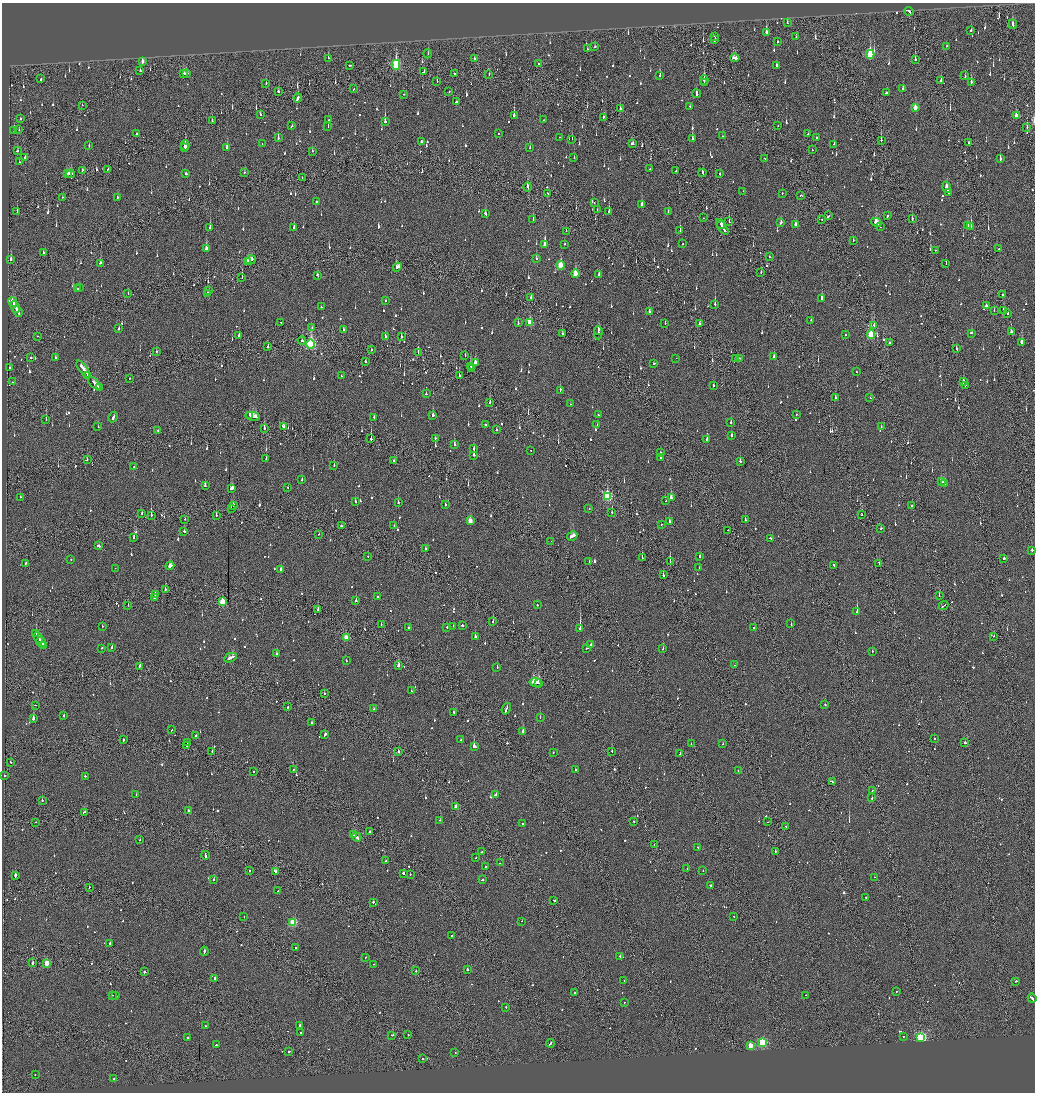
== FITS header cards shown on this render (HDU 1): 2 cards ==
NAXIS1  =                 2065
NAXIS2  =                 2180

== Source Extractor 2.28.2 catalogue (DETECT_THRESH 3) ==
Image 2065 x 2180 px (HDU 1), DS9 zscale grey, zoomed out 1/2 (1 PNG px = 2 x 2 image px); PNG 1037 x 1094 px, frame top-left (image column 1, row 2179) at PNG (2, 3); each listed source drawn as its Kron ellipse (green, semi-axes under 4 px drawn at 4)
Background -0.146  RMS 0.073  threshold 0.219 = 3 sigma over >= 5 px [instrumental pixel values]
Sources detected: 1281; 69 cannot appear on this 1/2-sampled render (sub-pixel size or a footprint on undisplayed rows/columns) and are neither listed nor drawn; of the other 1212, the 500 brightest by FLUX_AUTO listed and drawn (712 fainter detections omitted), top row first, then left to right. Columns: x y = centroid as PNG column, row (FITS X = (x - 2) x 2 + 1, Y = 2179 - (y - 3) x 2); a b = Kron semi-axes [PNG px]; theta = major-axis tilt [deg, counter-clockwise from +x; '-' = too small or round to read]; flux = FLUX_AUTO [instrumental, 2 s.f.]
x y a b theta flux
909 11 4 2 - 150
787 23 3 2 - 57
1013 24 4 2 - 210
971 30 2 2 - 53
766 32 4 2 - 270
715 36 2 1 - 380
796 37 2 1 - 58
715 40 3 2 - 620
777 41 2 2 - 600
946 46 2 2 - 45
595 47 2 2 - 91
587 49 2 2 - 150
428 54 4 2 - 58
870 54 4 3 - 740
328 58 2 1 - 70
474 58 2 2 - 75
735 58 5 3 - 190
915 59 4 2 - 160
142 61 4 2 - 78
538 63 2 2 - 61
350 65 2 2 - 160
396 65 5 3 - 1100
777 65 3 2 - 96
140 71 2 2 - 110
424 72 2 1 - 89
184 74 4 3 - 150
187 74 4 2 - 66
455 74 3 2 - 83
489 74 2 1 - 45
660 76 4 2 - 61
965 76 3 2 - 75
41 79 2 2 - 81
704 80 5 2 - 180
941 80 3 2 - 110
437 81 3 1 - 51
971 82 3 2 - 130
266 83 2 2 - 64
704 83 2 2 - 110
354 89 2 2 - 49
903 89 3 2 - 44
278 91 3 2 - 95
449 91 2 2 - 60
886 93 2 2 - 82
404 94 2 2 - 63
697 94 4 2 - 280
298 98 4 2 - 290
456 102 2 2 - 110
82 105 2 1 - 71
690 106 2 2 - 65
620 108 2 2 - 300
915 108 4 2 - 140
260 114 4 1 - 250
514 115 3 2 - 310
1016 116 4 2 - 130
603 117 4 2 - 75
20 119 2 2 - 50
329 120 2 2 - 120
543 120 2 2 - 52
212 121 3 1 - 44
385 121 4 2 - 320
292 126 3 2 - 53
778 126 2 1 - 61
328 127 3 2 - 66
1027 127 4 1 - 98
19 129 2 2 - 88
14 130 4 2 - 54
498 133 2 2 - 50
136 134 2 1 - 270
808 134 2 2 - 140
722 136 2 2 - 96
560 137 2 1 - 48
278 138 2 2 - 220
816 138 2 2 - 580
572 139 3 1 - 51
692 139 3 2 - 150
881 140 2 1 - 390
421 141 2 2 - 46
632 143 3 2 - 100
969 143 3 2 - 65
262 144 2 2 - 45
834 144 2 2 - 65
185 145 5 2 - 120
89 146 2 2 - 44
184 147 3 1 - 78
227 147 3 2 - 120
530 147 2 2 - 50
812 150 2 2 - 68
17 151 2 2 - 220
312 151 2 2 - 110
25 157 2 2 - 49
574 158 2 2 - 60
765 158 2 2 - 71
1000 159 3 2 - 220
19 162 2 1 - 44
108 169 3 2 - 83
650 169 3 2 - 95
82 170 3 2 - 120
676 171 2 2 - 63
244 172 2 2 - 53
703 173 4 2 - 260
68 174 3 1 - 150
71 174 4 3 - 240
186 174 2 2 - 310
720 174 2 2 - 63
302 178 2 1 - 47
527 187 4 2 - 140
947 187 6 2 -73 240
743 191 2 1 - 50
948 192 2 2 - 65
548 193 2 1 - 73
782 193 2 2 - 70
800 195 2 1 - 61
62 197 2 2 - 66
117 197 2 2 - 54
316 202 2 2 - 110
594 202 2 2 - 49
642 204 3 2 - 220
597 210 2 1 - 53
17 211 3 1 - 110
609 212 3 2 - 440
668 212 2 2 - 45
485 214 4 2 - 91
828 216 3 2 - 87
887 216 3 2 - 230
703 218 2 2 - 52
533 219 2 2 - 61
822 219 2 1 - 58
912 219 4 2 - 86
729 222 3 1 - 140
876 222 5 3 - 470
781 223 3 2 - 87
796 224 4 2 - 86
721 225 4 2 - 140
967 225 3 2 - 76
294 227 2 2 - 270
722 227 9 2 -58 290
880 227 2 2 - 49
971 227 3 1 - 270
210 228 3 2 - 200
566 231 2 2 - 92
680 231 3 2 - 150
853 240 2 2 - 57
545 244 3 2 - 980
565 244 2 2 - 83
683 244 2 2 - 110
206 249 4 2 - 220
999 249 2 2 - 160
935 250 2 2 - 50
43 253 2 2 - 90
769 257 2 2 - 220
536 259 3 2 - 57
11 260 3 2 - 130
251 260 5 2 - 200
247 262 4 2 - 130
100 263 2 2 - 66
946 264 3 2 - 70
561 265 4 3 - 370
397 267 5 2 - 120
761 272 2 1 - 51
575 274 4 3 - 290
317 275 3 2 - 66
599 275 2 2 - 77
242 277 2 1 - 47
79 287 2 2 - 53
78 288 2 2 - 47
209 290 2 2 - 47
128 293 2 1 - 55
207 294 3 2 - 66
1002 295 2 2 - 49
531 297 2 2 - 46
821 298 3 2 - 150
385 301 2 2 - 74
13 302 5 2 - 230
715 304 3 2 - 310
986 306 2 2 - 48
15 307 6 2 -62 330
321 307 2 2 - 49
994 310 2 1 - 53
1003 310 2 2 - 150
649 311 2 2 - 120
18 312 5 2 - 250
1008 313 3 1 - 130
811 320 2 1 - 71
281 322 2 2 - 52
530 322 3 3 - 350
518 323 2 2 - 130
665 323 2 2 - 68
699 324 3 2 - 94
874 325 3 2 - 98
312 327 2 2 - 170
119 328 2 2 - 200
343 329 3 2 - 58
598 330 3 2 - 150
1011 332 2 2 - 110
598 333 6 2 -89 190
972 333 3 2 - 120
562 334 2 2 - 55
239 335 3 2 - 59
846 335 2 2 - 93
871 335 4 3 - 840
37 336 2 1 - 46
385 336 2 2 - 73
401 336 3 2 - 98
302 341 4 2 - 77
890 342 2 2 - 76
1022 342 3 2 - 260
311 344 4 3 - 1700
268 347 3 2 - 55
956 349 2 2 - 45
371 350 2 2 - 67
156 352 2 2 - 48
418 352 3 1 - 120
465 355 3 2 - 81
774 356 2 2 - 72
31 357 2 2 - 140
55 358 3 2 - 84
676 358 2 1 - 45
736 358 2 1 - 80
740 358 2 2 - 310
365 361 2 2 - 240
475 362 3 2 - 160
654 364 2 2 - 89
470 366 3 2 - 79
9 368 2 2 - 130
471 368 2 1 - 310
83 369 10 2 -55 420
856 372 2 2 - 45
88 375 4 2 - 170
459 375 2 1 - 71
341 376 2 1 - 63
130 378 2 1 - 46
12 382 2 2 - 49
963 382 3 2 - 180
94 383 8 2 -43 340
713 385 2 2 - 88
965 385 3 1 - 93
99 387 2 2 - 110
560 390 3 2 - 160
426 394 2 2 - 73
835 398 2 2 - 120
870 398 2 2 - 55
490 403 3 2 - 230
570 404 2 2 - 49
249 415 2 2 - 100
433 415 3 2 - 290
598 415 2 2 - 52
796 415 2 2 - 50
253 416 7 3 -12 330
113 417 5 2 - 260
374 417 2 2 - 73
46 419 2 1 - 54
731 422 3 2 - 78
485 425 2 2 - 180
597 425 2 1 - 57
283 426 3 2 - 82
98 427 2 2 - 64
881 427 2 2 - 52
264 428 2 2 - 270
158 430 2 1 - 110
496 430 2 2 - 61
731 435 3 2 - 190
435 438 2 2 - 60
371 439 2 1 - 660
707 439 3 2 - 150
454 444 3 2 - 280
474 448 3 2 - 78
531 450 2 2 - 64
660 453 2 1 - 100
474 455 2 2 - 700
660 457 3 2 - 790
87 459 2 2 - 71
266 459 3 2 - 97
393 461 2 1 - 150
740 461 2 2 - 140
334 466 2 2 - 56
133 467 2 2 - 92
302 480 2 2 - 55
941 481 4 2 - 130
945 483 3 2 - 150
205 486 2 2 - 140
232 488 4 2 - 160
288 488 2 2 - 61
607 496 4 3 - 1200
20 497 2 2 - 52
671 498 2 2 - 1900
355 501 2 2 - 75
666 501 2 2 - 52
398 502 2 2 - 66
233 505 3 2 - 85
445 505 2 2 - 78
912 505 2 2 - 48
589 508 2 2 - 95
231 509 2 1 - 86
612 512 2 2 - 46
142 513 2 1 - 74
151 515 3 2 - 240
862 515 2 2 - 72
216 516 2 1 - 200
185 519 2 2 - 47
745 520 2 2 - 97
470 521 3 2 - 190
669 521 2 2 - 98
661 524 2 2 - 56
341 526 2 1 - 76
394 526 2 2 - 73
881 528 3 2 - 120
728 530 2 1 - 60
184 531 2 2 - 55
319 534 2 2 - 110
572 536 5 2 - 340
134 537 2 2 - 200
770 538 3 2 - 150
551 541 2 1 - 70
98 546 3 2 - 240
426 548 2 2 - 53
1032 550 2 2 - 520
700 556 2 2 - 98
368 557 2 1 - 51
642 558 3 2 - 150
1004 558 2 2 - 1000
71 559 2 2 - 50
589 562 2 2 - 74
670 562 2 1 - 130
26 563 3 2 - 46
879 563 3 1 - 84
834 565 2 2 - 79
170 566 4 2 - 280
115 568 2 1 - 150
699 568 2 2 - 58
281 569 2 2 - 110
663 575 2 2 - 90
165 589 2 2 - 92
155 594 3 2 - 110
939 595 2 1 - 80
377 597 2 2 - 59
154 598 2 1 - 66
356 601 2 2 - 270
222 602 3 3 - 560
128 605 2 1 - 59
537 605 2 2 - 250
943 606 5 1 - 170
318 609 2 2 - 76
857 612 2 2 - 810
493 622 2 2 - 83
791 624 2 2 - 75
381 625 2 2 - 47
102 626 2 2 - 57
453 626 2 2 - 54
462 626 2 2 - 290
447 627 2 2 - 160
754 627 2 2 - 47
409 628 2 2 - 57
580 628 3 2 - 1100
36 634 2 2 - 280
994 636 2 2 - 54
475 637 2 2 - 680
38 638 6 2 -59 230
346 638 3 2 - 200
41 642 5 2 - 200
591 645 3 2 - 100
44 646 3 2 - 130
112 647 2 2 - 77
102 648 2 2 - 54
587 648 3 2 - 82
663 648 2 2 - 71
872 651 2 2 - 48
276 653 2 2 - 56
230 658 7 2 23 280
346 661 2 2 - 95
734 665 2 1 - 56
140 666 4 2 - 130
399 666 2 2 - 410
497 667 2 2 - 170
535 682 6 3 -9 1400
538 683 3 2 - 650
411 691 2 1 - 130
324 693 2 2 - 190
35 705 2 1 - 80
825 705 2 2 - 140
287 707 2 2 - 190
374 709 2 2 - 50
506 709 6 2 69 200
454 712 2 2 - 89
63 715 2 2 - 71
540 717 2 2 - 47
33 719 2 2 - 380
312 722 2 2 - 70
171 730 2 2 - 63
523 732 3 2 - 300
196 735 2 2 - 65
325 735 3 2 - 130
934 739 2 2 - 56
123 740 2 1 - 420
461 740 2 2 - 60
187 743 2 1 - 49
965 743 2 2 - 96
691 744 2 2 - 51
723 744 2 2 - 55
187 746 2 1 - 85
474 746 3 2 - 660
212 751 2 2 - 70
612 751 2 2 - 160
398 752 2 1 - 660
553 752 2 2 - 93
680 754 2 2 - 140
10 762 2 2 - 82
293 769 2 1 - 71
575 769 2 2 - 49
738 771 2 2 - 59
253 772 2 1 - 49
5 776 2 2 - 230
85 776 2 2 - 74
832 782 2 2 - 61
872 791 2 2 - 70
136 794 2 2 - 49
496 794 4 2 - 140
872 798 2 1 - 320
42 800 2 2 - 200
456 807 3 2 - 120
188 810 2 2 - 110
84 812 4 2 - 120
440 820 2 2 - 46
634 821 2 2 - 64
36 822 2 1 - 63
768 822 2 1 - 45
522 824 2 2 - 260
786 826 2 2 - 70
369 831 2 2 - 65
353 835 4 2 - 210
357 837 5 2 - 210
140 840 2 2 - 55
654 845 2 1 - 74
698 847 2 2 - 60
775 851 2 2 - 330
482 852 2 2 - 47
205 855 4 2 - 170
476 857 2 2 - 74
386 861 2 2 - 74
500 863 2 2 - 79
486 866 2 2 - 100
687 869 2 1 - 50
249 871 2 2 - 67
275 871 3 2 - 610
703 871 2 2 - 48
403 873 2 2 - 430
410 874 2 2 - 83
15 875 3 2 - 320
874 877 2 2 - 54
213 879 2 2 - 180
482 880 3 2 - 82
710 886 2 2 - 150
89 887 2 2 - 88
278 891 2 2 - 62
866 897 2 2 - 49
554 901 3 2 - 120
373 902 2 2 - 270
244 917 2 1 - 54
734 917 2 2 - 59
522 921 2 2 - 52
293 923 3 3 - 900
452 935 2 1 - 110
110 943 2 2 - 220
296 948 2 2 - 75
204 951 5 2 - 180
620 956 2 2 - 340
366 957 2 1 - 45
33 963 2 2 - 420
47 963 3 3 - 420
374 964 2 1 - 45
467 969 2 2 - 350
416 971 2 1 - 150
144 972 2 2 - 210
215 978 2 2 - 660
624 980 2 2 - 66
1016 981 3 2 - 210
896 991 2 2 - 96
574 993 2 2 - 65
113 995 2 1 - 51
805 995 2 1 - 53
116 996 3 2 - 130
1032 998 4 2 - 300
625 1002 2 1 - 56
506 1007 2 2 - 48
206 1026 2 2 - 47
299 1026 3 2 - 140
300 1033 2 2 - 75
392 1035 3 2 - 57
408 1035 2 2 - 82
903 1036 2 2 - 210
187 1037 2 2 - 220
921 1037 3 3 - 2000
762 1042 3 3 - 1200
550 1043 4 2 - 130
216 1045 2 2 - 77
751 1046 3 3 - 290
289 1051 3 2 - 280
455 1052 2 2 - 100
423 1059 2 2 - 180
35 1075 2 1 - 89
114 1079 2 2 - 76
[712 fainter detections neither listed nor drawn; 69 sub-pixel or undisplayed-footprint detections neither listed nor drawn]